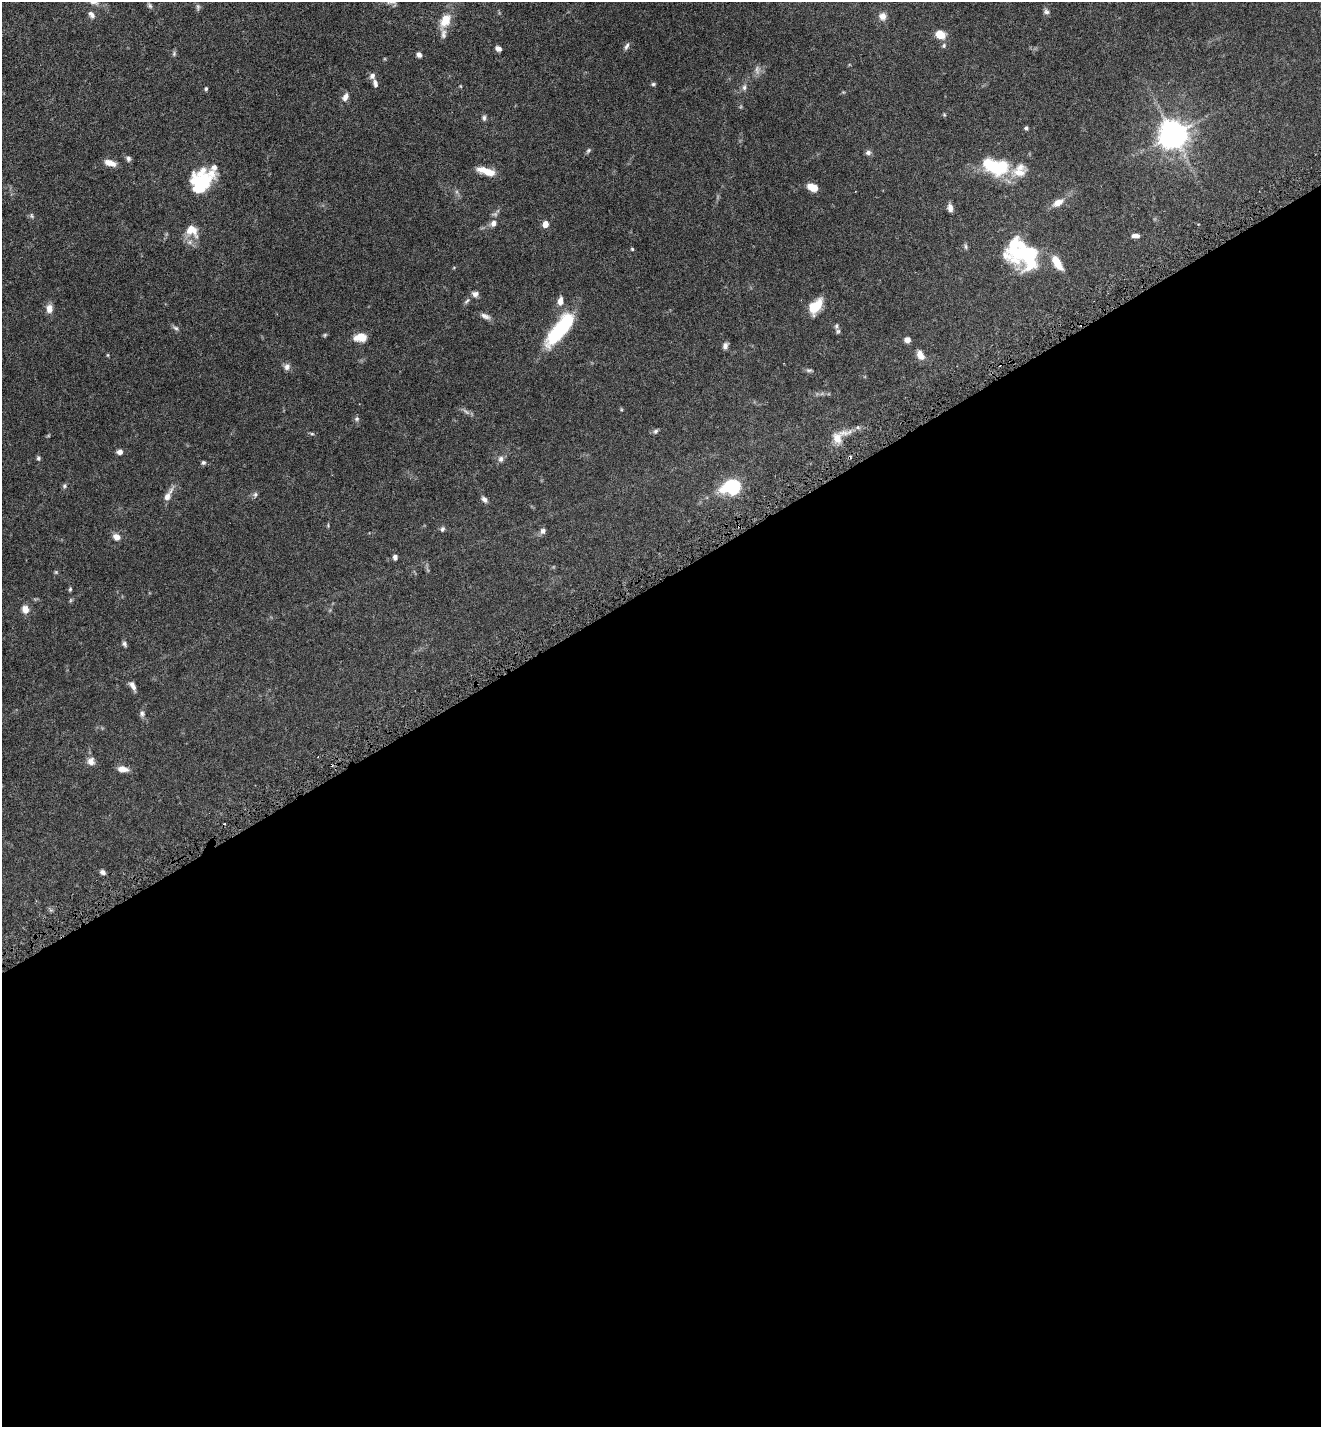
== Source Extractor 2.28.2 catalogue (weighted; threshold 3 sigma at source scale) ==
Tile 15 of 4 x 4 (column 3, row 4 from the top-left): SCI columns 2834-4152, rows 64-1488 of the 5808 x 5823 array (HDU 1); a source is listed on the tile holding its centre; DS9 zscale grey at full resolution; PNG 1323 x 1429 px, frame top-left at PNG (2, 2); no overlay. Shown black and unused: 59% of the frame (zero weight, under 5 of 9 exposures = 4% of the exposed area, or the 3 px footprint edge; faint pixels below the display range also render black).
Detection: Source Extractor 2.28.2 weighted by HDU 2 'WHT'; one run over the whole footprint, this tile lists its part. Background 0.0708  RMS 0.0023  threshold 0.00954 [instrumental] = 3 sigma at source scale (4.09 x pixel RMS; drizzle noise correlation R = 1.36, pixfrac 0.8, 0.05/0.05 arcsec/px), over >= 5 px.
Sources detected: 97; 3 too faint to see at this stretch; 2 inside a brighter object's white glare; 2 cosmic-ray / hot-pixel residue — not listed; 4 inside a brighter listed object's ellipse — not listed separately; the other 86 listed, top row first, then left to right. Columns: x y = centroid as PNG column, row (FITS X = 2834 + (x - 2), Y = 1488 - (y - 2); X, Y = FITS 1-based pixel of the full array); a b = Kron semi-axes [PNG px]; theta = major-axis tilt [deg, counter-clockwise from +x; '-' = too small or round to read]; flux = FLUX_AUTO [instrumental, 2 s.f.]
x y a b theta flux
150 6 7 5 -59 0.4
198 7 9 5 -87 0.44
1046 12 8 7 - 0.54
91 14 10 7 -48 0.81
882 16 9 9 - 1.3
445 20 16 10 63 3.8
940 35 10 8 -19 3
627 46 11 4 63 0.54
944 46 7 5 88 0.37
498 49 6 5 - 0.86
174 54 8 5 72 0.36
419 55 6 5 - 0.61
372 76 9 7 55 0.75
375 83 10 6 -76 0.66
653 84 6 5 - 0.3
744 87 9 6 79 0.6
206 89 5 4 - 0.28
345 97 11 7 60 1.1
944 115 5 4 - 0.23
484 118 8 5 89 0.47
1026 128 5 4 - 0.36
1173 134 10 9 - 200
588 150 8 5 49 0.37
868 152 7 6 - 0.61
128 159 7 6 - 0.48
110 163 13 6 -16 1.8
995 167 25 14 -14 13
1020 167 14 10 8 1.5
487 171 19 7 -17 3.4
202 181 26 21 17 9.8
812 187 10 7 -19 2.7
1058 203 15 8 28 1.7
950 208 9 5 -78 1.1
32 216 8 5 -72 0.35
493 223 8 7 - 1
545 224 6 5 - 1.9
192 230 19 14 -37 3.1
1135 236 10 5 0 0.8
966 246 8 4 -89 0.35
632 249 4 4 - 0.22
1027 254 31 27 -35 16
1057 262 16 7 -58 3.9
454 267 5 3 - 0.17
475 294 9 7 -14 0.77
467 301 10 4 45 0.46
560 301 10 6 84 1.4
815 306 19 10 54 3.9
49 309 10 8 -90 1.5
485 316 14 6 -24 0.9
836 326 8 5 80 0.37
175 328 9 5 -19 0.5
559 330 38 12 51 17
325 335 6 4 23 0.27
360 337 15 9 2 2.7
907 340 6 5 - 1.1
725 346 8 6 72 0.7
108 355 5 3 - 0.19
920 355 11 7 -63 1.7
287 367 9 8 - 0.82
809 370 9 4 1 0.41
357 419 7 7 - 0.44
655 431 7 5 41 0.41
312 434 6 4 -1 0.28
837 438 16 12 -67 2.4
120 452 6 6 - 0.9
38 458 6 5 - 0.36
501 459 9 7 74 0.72
203 463 5 5 - 0.37
64 486 6 5 - 0.37
732 487 19 13 10 11
255 494 7 6 - 0.45
168 495 21 7 60 1.5
484 499 8 6 -46 0.72
442 529 7 5 76 0.44
543 531 8 7 - 0.69
116 537 9 7 -24 1.4
395 557 5 5 - 0.66
56 572 5 5 - 0.24
70 589 6 4 48 0.27
25 609 8 7 - 1.8
124 644 7 5 -53 0.46
133 686 12 6 -60 1
142 714 8 7 - 0.56
91 761 10 9 - 1.2
123 769 13 7 -6 1.5
103 872 7 5 -29 0.62